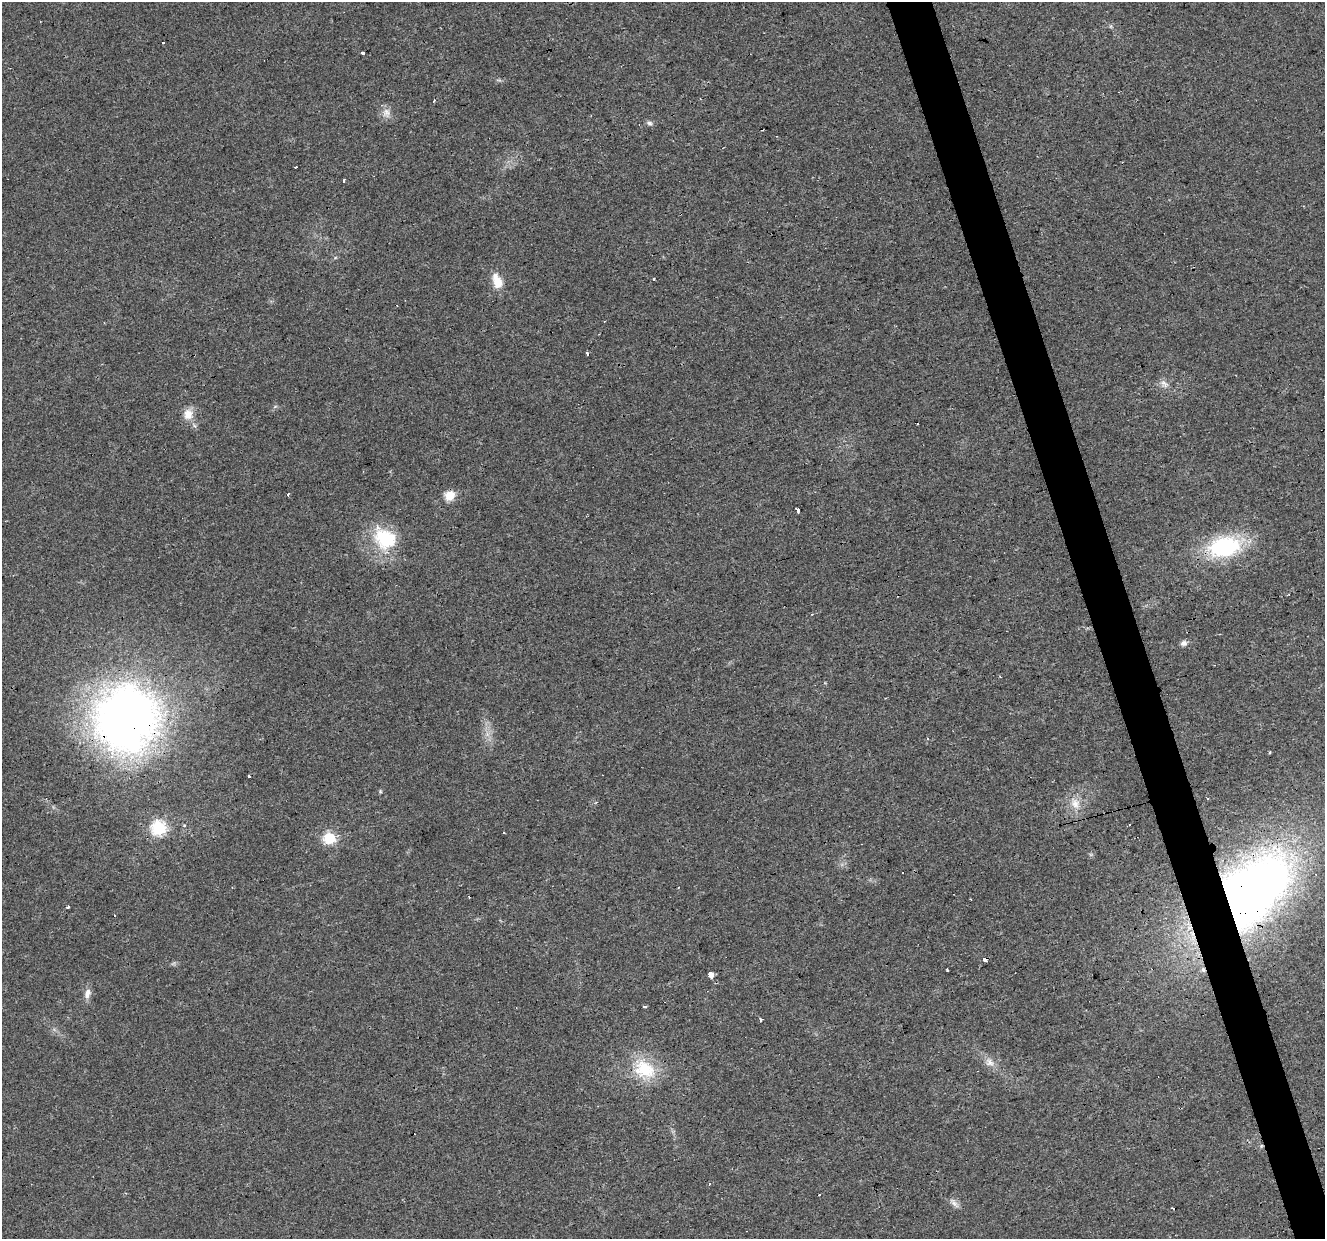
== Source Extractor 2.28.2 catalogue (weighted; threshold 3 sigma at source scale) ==
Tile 6 of 4 x 4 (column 2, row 2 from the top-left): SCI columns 1324-2646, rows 2576-3812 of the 5293 x 5105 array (HDU 1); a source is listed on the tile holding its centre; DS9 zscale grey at full resolution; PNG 1327 x 1241 px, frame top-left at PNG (2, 2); no overlay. Shown black and unused: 3% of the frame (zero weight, under 3 of 4 exposures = <1% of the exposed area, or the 3 px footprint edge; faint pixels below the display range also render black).
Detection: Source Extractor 2.28.2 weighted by HDU 2 'WHT'; one run over the whole footprint, this tile lists its part. Background 0.0222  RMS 0.0032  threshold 0.0146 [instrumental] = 3 sigma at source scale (4.5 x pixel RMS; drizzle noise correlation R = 1.50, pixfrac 1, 0.0396/0.0396 arcsec/px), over >= 5 px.
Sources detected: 49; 12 cosmic-ray / hot-pixel residue — not listed; the other 37 listed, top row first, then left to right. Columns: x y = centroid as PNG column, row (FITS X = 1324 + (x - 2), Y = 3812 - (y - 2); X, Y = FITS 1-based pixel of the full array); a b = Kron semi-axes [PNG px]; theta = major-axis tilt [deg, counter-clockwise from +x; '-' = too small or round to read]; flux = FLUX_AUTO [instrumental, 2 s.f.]
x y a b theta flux
363 52 3 3 - 1.4
386 113 13 11 90 2.4
649 123 8 5 -3 0.89
343 180 3 3 - 0.47
654 280 3 3 - 2
497 281 19 10 -69 5.1
587 354 4 3 - 0.57
1164 383 14 5 -26 1.3
188 414 15 12 87 3.7
288 494 4 3 - 0.38
450 495 13 11 42 3.8
797 510 3 3 - 15
385 539 34 27 -29 18
1224 547 29 17 11 39
1184 643 8 7 - 1.3
126 718 63 57 87 230
1270 752 4 3 - 0.3
249 775 3 3 - 2.6
380 791 5 4 - 0.37
1075 803 18 12 -66 4.4
184 826 4 4 - 0.44
159 828 7 7 - 53
329 838 6 6 - 34
1249 894 72 42 47 330
68 907 4 3 - 0.56
985 959 4 3 - 2.9
947 970 3 3 - 2.8
1203 970 7 5 -87 0.86
710 975 4 4 - 43
87 993 14 8 74 2.2
644 1006 3 3 - 1.1
760 1019 3 3 - 1.4
990 1063 12 10 -6 2.4
644 1069 31 26 -21 14
1261 1146 6 4 71 0.43
819 1195 2 2 - 0.27
954 1203 17 6 -49 1.5
Overlapping masked pixels (flux is a lower limit): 5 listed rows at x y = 126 718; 1249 894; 985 959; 1203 970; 1261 1146